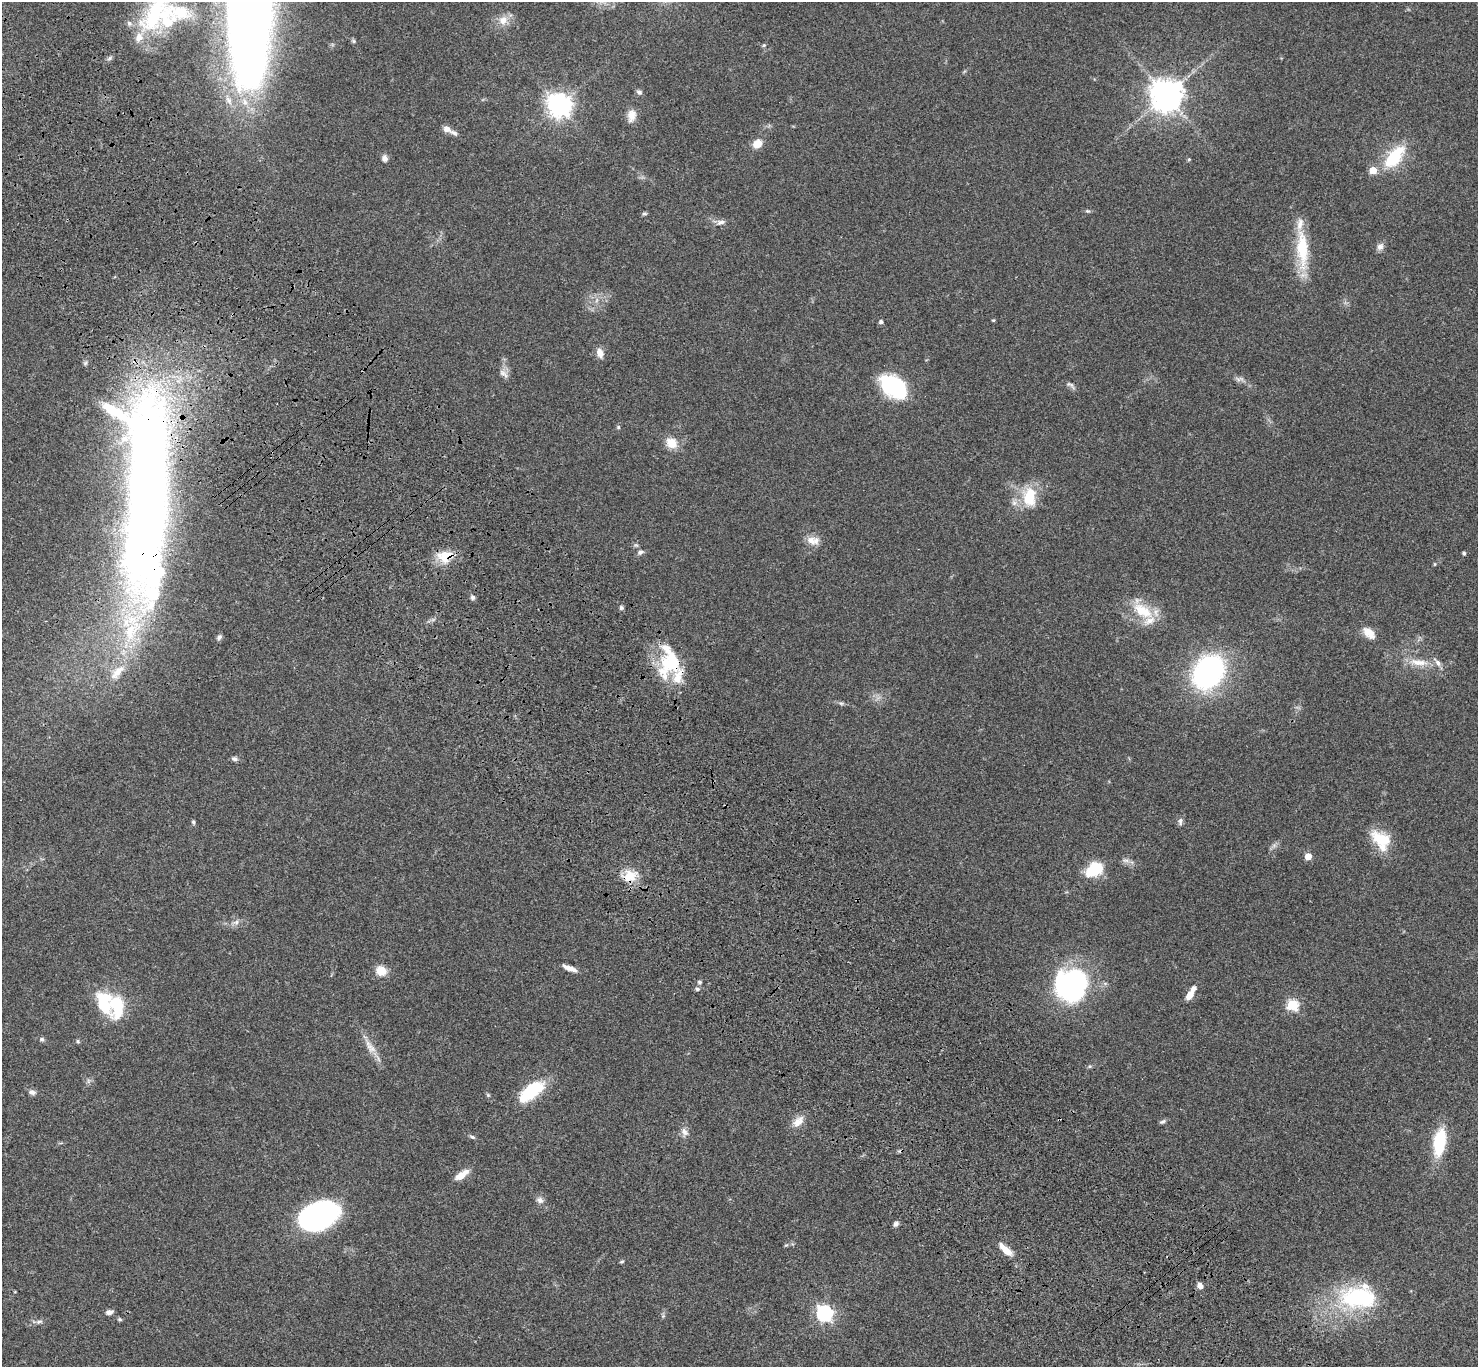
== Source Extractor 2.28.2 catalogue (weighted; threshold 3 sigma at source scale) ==
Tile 11 of 4 x 4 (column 3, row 3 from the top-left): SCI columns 3057-4532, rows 1750-3114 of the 6108 x 6089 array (HDU 1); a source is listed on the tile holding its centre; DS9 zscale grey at full resolution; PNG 1480 x 1369 px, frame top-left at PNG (2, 2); no overlay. Shown black and unused: <1% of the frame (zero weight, under 3 of 4 exposures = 6% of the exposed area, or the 3 px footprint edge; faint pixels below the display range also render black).
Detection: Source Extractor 2.28.2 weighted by HDU 2 'WHT'; one run over the whole footprint, this tile lists its part. Background 0.0458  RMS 0.0051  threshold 0.0231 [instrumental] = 3 sigma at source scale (4.5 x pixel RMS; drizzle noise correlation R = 1.50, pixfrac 1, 0.05/0.05 arcsec/px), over >= 5 px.
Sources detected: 111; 1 too faint to see at this stretch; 3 inside a brighter object's white glare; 1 cosmic-ray / hot-pixel residue — not listed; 14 inside a brighter listed object's ellipse — not listed separately; the other 92 listed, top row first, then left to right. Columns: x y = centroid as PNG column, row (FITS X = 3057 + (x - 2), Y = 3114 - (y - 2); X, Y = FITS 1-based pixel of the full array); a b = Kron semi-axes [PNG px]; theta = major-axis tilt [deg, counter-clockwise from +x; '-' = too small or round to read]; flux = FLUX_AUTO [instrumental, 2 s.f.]
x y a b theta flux
249 8 133 33 -89 970
154 14 55 29 60 45
503 20 14 13 - 5.5
353 41 7 5 -23 0.85
764 45 5 5 - 0.66
110 58 7 4 70 0.91
639 92 7 6 - 1.5
1166 95 11 11 - 710
559 105 8 8 - 470
631 116 18 11 81 4.7
447 129 9 6 -24 3.2
757 144 11 9 37 5.6
1394 157 35 16 49 23
385 158 8 7 - 2.2
1189 159 5 4 - 0.51
1087 211 7 5 -25 0.79
644 213 6 5 - 0.84
721 222 13 7 14 2.3
1380 247 11 9 66 2.3
1302 249 54 14 -86 23
597 300 9 4 71 1.4
993 320 4 3 - 0.54
881 322 5 4 - 1.4
600 353 13 8 -73 3.5
85 363 6 5 - 0.91
504 374 16 8 -40 2.8
1239 379 14 6 -3 1.9
1071 385 15 5 -34 1.6
894 387 29 18 -38 45
618 427 5 5 - 0.74
671 443 16 14 -33 7
146 497 206 41 89 840
1029 497 26 17 -87 16
811 541 15 11 -36 5
640 552 8 6 24 1.6
1464 553 4 3 - 1.1
444 557 22 16 -34 9.7
1435 564 6 4 90 0.48
472 597 7 6 - 1.3
621 608 6 5 - 1
1143 611 36 18 -43 17
1369 633 19 11 -44 5.6
219 637 8 6 62 1.3
671 662 40 25 59 29
1419 662 28 9 -7 8.4
117 672 27 12 49 9.8
1208 672 24 18 56 160
841 703 10 5 -13 1.2
234 759 8 6 -13 1.3
193 822 6 4 -80 0.83
1180 822 11 6 82 1.6
1381 840 26 18 -47 17
1308 856 5 5 - 8.3
1126 860 13 5 -9 1.9
1094 870 19 12 29 19
630 876 20 16 20 9.9
236 922 9 7 24 2.1
569 968 17 5 -23 3.6
381 971 11 10 - 7.4
699 982 6 5 - 1
1070 985 34 29 66 83
697 989 6 5 - 1
1190 995 10 6 58 5.3
104 1003 24 14 -76 26
1292 1005 6 6 - 41
42 1039 7 6 - 1.1
78 1041 6 4 -69 0.71
371 1048 27 10 -59 6.6
1090 1066 5 5 - 0.76
88 1081 7 5 90 1
531 1091 35 15 38 23
32 1092 9 6 -20 2
488 1095 5 5 - 0.68
798 1121 18 11 39 5.2
1163 1122 9 5 26 1.1
684 1132 13 9 -70 3.1
472 1137 8 4 -24 0.98
1440 1142 26 11 80 29
461 1175 19 8 34 5.5
540 1200 11 8 -34 2.3
317 1216 36 22 22 110
896 1224 7 5 50 1.7
786 1245 5 4 - 0.61
1005 1250 22 8 -42 6.4
622 1262 5 4 - 0.7
1200 1285 7 6 - 2.4
1356 1297 52 32 17 54
109 1312 8 5 16 2.1
824 1313 7 6 - 140
663 1316 6 5 - 0.84
120 1319 7 5 -3 0.8
39 1322 11 5 6 1.6
Overlapping masked pixels (flux is a lower limit): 4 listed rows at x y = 146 497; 444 557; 671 662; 630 876
Isophote crosses this tile's border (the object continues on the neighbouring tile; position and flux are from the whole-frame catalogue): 2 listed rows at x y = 249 8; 154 14